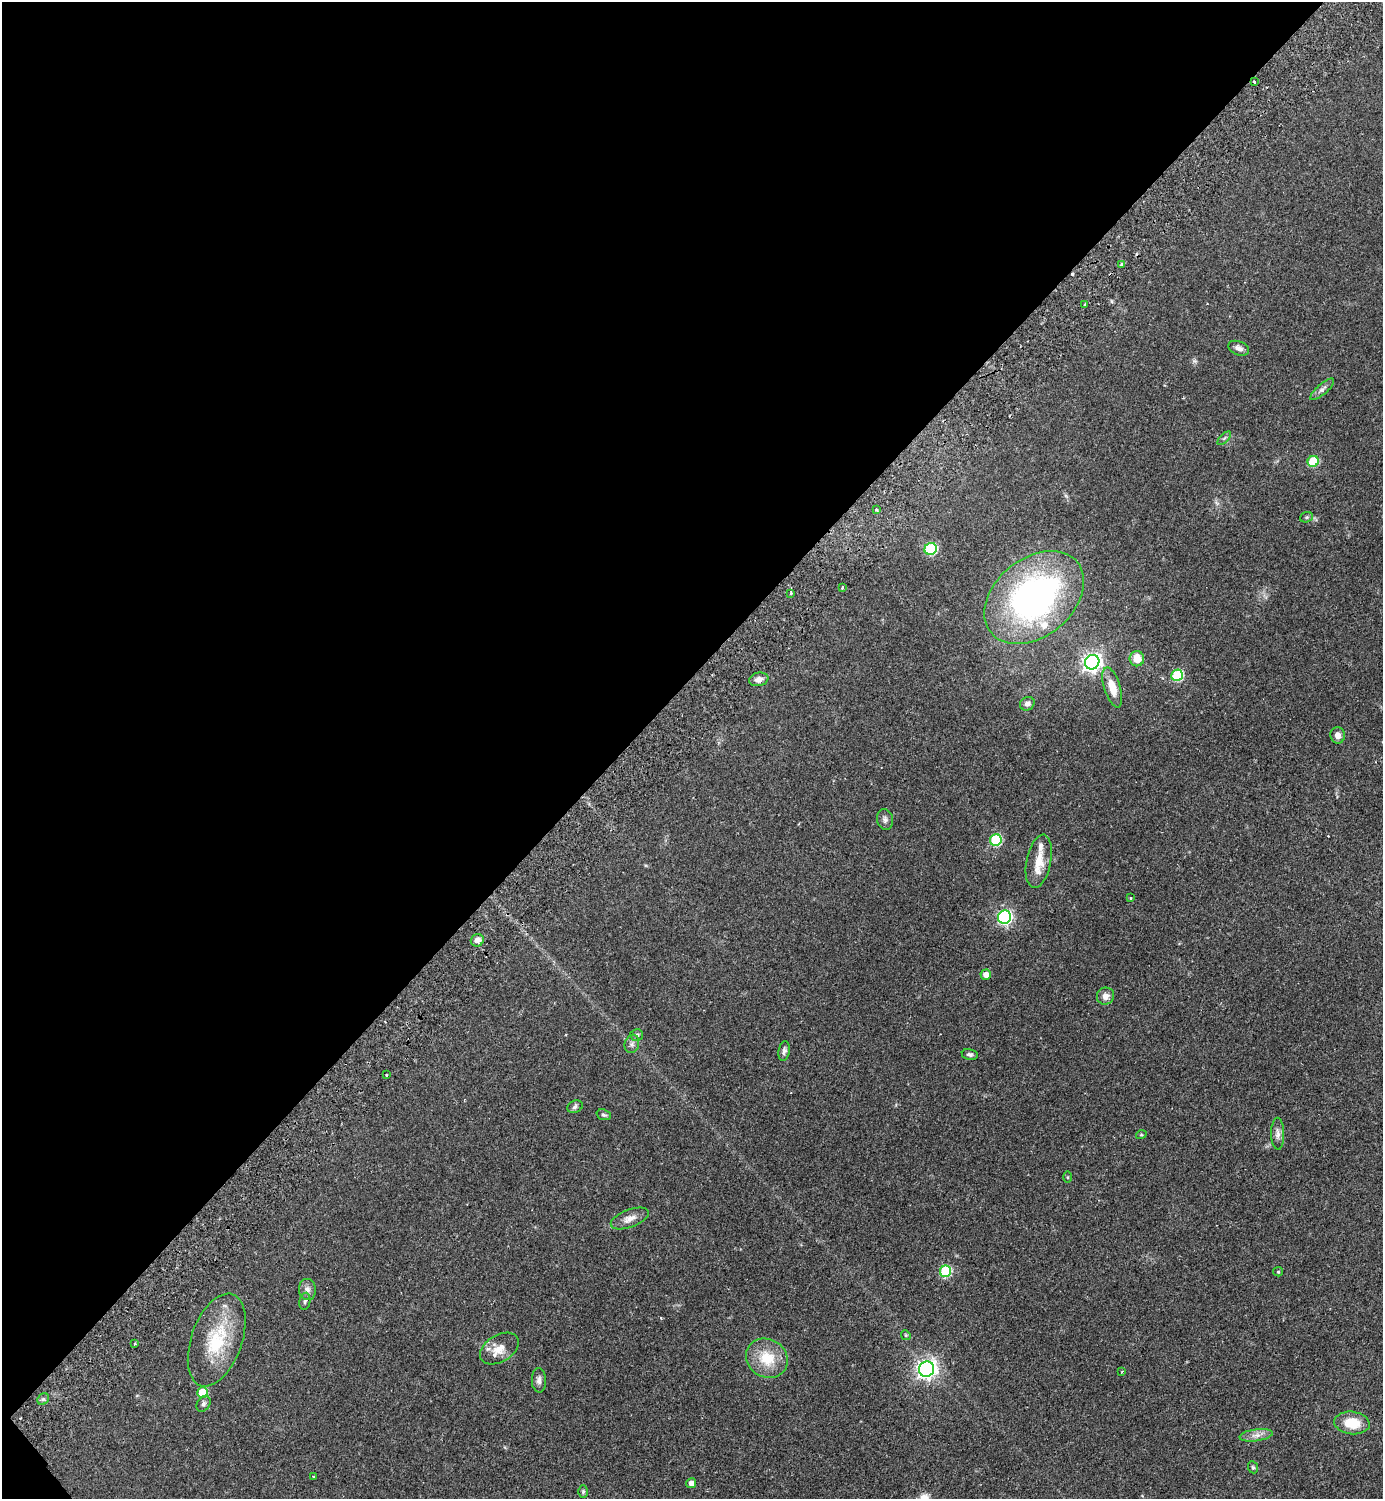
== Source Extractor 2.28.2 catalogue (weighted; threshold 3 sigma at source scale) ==
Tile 5 of 4 x 4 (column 1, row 2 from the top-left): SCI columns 343-1723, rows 3037-4533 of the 6069 x 6073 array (HDU 1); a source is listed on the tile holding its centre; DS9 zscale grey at full resolution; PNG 1385 x 1501 px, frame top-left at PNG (2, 2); each listed source drawn as its Kron ellipse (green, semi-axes under 4 px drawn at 4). Shown black and unused: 45% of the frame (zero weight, under 2 of 3 exposures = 3% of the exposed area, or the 3 px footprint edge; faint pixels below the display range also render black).
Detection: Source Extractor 2.28.2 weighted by HDU 2 'WHT'; one run over the whole footprint, this tile lists its part. Background 0.142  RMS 0.0068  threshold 0.0305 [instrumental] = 3 sigma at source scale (4.5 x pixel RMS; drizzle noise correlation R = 1.50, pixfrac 1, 0.05/0.05 arcsec/px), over >= 5 px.
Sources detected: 65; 2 cosmic-ray / hot-pixel residue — neither listed nor drawn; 3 inside a brighter listed object's ellipse — not listed separately; the other 60 listed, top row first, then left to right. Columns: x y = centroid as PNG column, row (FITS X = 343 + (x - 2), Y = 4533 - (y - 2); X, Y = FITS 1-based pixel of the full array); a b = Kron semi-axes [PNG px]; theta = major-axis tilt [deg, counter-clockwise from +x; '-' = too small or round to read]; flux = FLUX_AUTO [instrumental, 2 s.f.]
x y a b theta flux
1254 82 3 2 - 0.76
1122 264 3 3 - 2.9
1085 305 3 3 - 0.99
1239 348 11 6 -22 3.2
1322 389 15 5 41 2.5
1224 438 8 3 45 1
1313 461 5 5 - 28
876 510 3 3 - 1.5
1306 517 6 5 - 1.1
931 549 6 6 - 53
842 588 3 3 - 1
791 593 4 2 - 1.3
1034 598 56 39 39 200
1137 659 7 7 - 9.2
1092 662 7 7 - 290
1177 675 6 5 - 45
759 679 10 6 12 3.7
1112 687 21 8 -73 11
1027 704 7 6 - 2.5
1338 735 8 7 - 3.2
885 819 10 8 -78 2.4
996 840 6 5 - 47
1039 861 27 12 79 12
1131 898 3 3 - 0.74
1004 917 7 6 - 140
477 940 6 6 - 3.7
986 975 5 5 - 5.1
1105 996 9 8 - 4.2
637 1035 6 6 - 1.6
632 1044 9 7 74 2.2
784 1051 10 5 80 2
970 1055 8 5 -12 1.7
386 1075 3 2 - 0.45
575 1107 8 6 24 1.8
604 1115 7 5 -19 1.4
1278 1134 16 6 -88 3.4
1141 1135 5 3 - 0.62
1067 1177 5 4 - 0.72
630 1218 20 9 20 5.2
945 1271 6 5 - 43
1278 1272 5 4 - 0.68
307 1289 10 8 -84 3.2
305 1301 8 5 80 1.5
906 1335 5 4 - 0.88
217 1340 48 25 70 37
135 1344 3 3 - 0.65
499 1349 21 13 31 8.4
767 1358 22 19 -31 19
927 1369 8 7 - 310
1122 1371 3 2 - 0.48
539 1380 12 7 -88 2.8
202 1393 5 5 - 21
43 1399 6 5 - 1.3
203 1404 8 6 57 1.8
1352 1423 18 11 -6 15
1256 1435 16 6 7 4
1253 1467 6 5 - 1.1
313 1476 3 2 - 0.51
691 1483 5 5 - 3.9
583 1492 6 5 - 0.99
Overlapping masked pixels (flux is a lower limit): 1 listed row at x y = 1254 82